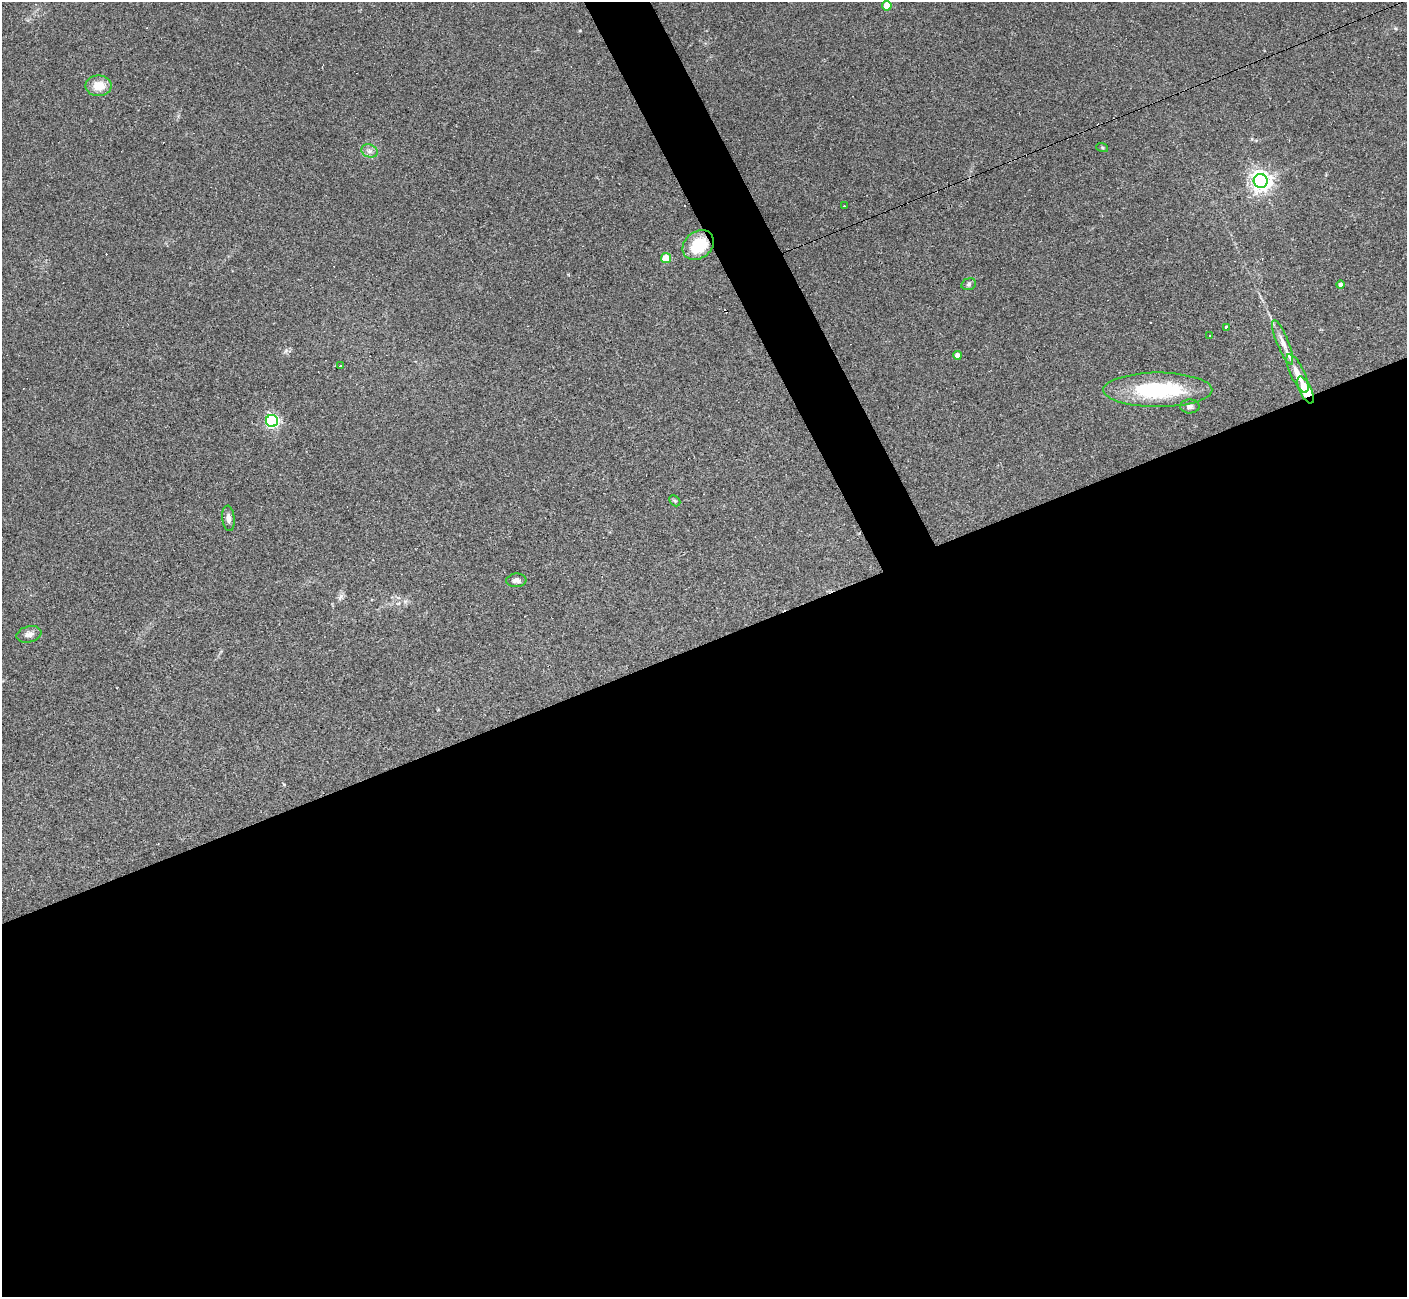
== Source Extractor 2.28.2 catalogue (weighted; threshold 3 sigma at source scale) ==
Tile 15 of 4 x 4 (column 3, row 4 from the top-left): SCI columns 2812-4216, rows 281-1575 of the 5622 x 5608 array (HDU 1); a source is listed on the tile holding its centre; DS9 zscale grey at full resolution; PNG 1409 x 1299 px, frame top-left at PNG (2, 2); each listed source drawn as its Kron ellipse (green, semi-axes under 4 px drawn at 4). Shown black and unused: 53% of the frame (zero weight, under 3 of 4 exposures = <1% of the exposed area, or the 3 px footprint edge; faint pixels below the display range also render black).
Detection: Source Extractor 2.28.2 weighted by HDU 2 'WHT'; one run over the whole footprint, this tile lists its part. Background 0.0991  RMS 0.006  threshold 0.0269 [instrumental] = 3 sigma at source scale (4.5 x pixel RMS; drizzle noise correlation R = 1.50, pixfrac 1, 0.05/0.05 arcsec/px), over >= 5 px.
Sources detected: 31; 6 cosmic-ray / hot-pixel residue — neither listed nor drawn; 1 inside a brighter listed object's ellipse — not listed separately; the other 24 listed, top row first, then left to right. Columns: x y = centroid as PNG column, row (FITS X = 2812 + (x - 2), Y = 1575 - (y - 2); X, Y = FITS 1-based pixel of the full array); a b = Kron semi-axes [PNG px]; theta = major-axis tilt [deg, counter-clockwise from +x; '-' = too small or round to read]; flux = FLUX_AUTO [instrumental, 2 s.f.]
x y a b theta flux
887 6 5 5 - 12
98 86 13 10 2 9.2
1102 147 6 4 -20 0.79
369 151 8 6 -20 2.1
1261 181 7 7 - 360
844 206 3 2 - 0.7
698 245 17 13 38 22
666 258 5 5 - 19
969 284 7 5 17 1.3
1340 285 4 4 - 1.5
1226 327 4 3 - 3.4
1209 336 3 3 - 1.1
1283 342 24 6 -68 4.4
957 355 4 4 - 2.8
340 366 3 2 - 1.5
1297 373 21 7 -65 6.8
1158 390 54 17 0 52
1306 390 14 6 -65 20
1190 406 10 7 1 1.9
272 421 6 6 - 110
675 501 6 4 -44 0.79
228 518 13 6 -85 2.5
516 580 10 7 5 2.5
29 634 12 8 14 3.2
Overlapping masked pixels (flux is a lower limit): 2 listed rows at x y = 698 245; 1306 390